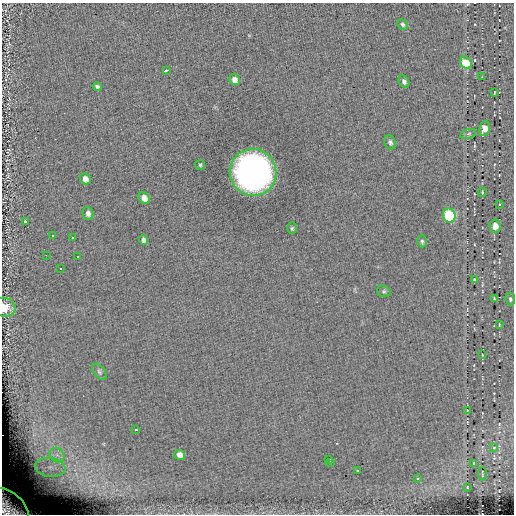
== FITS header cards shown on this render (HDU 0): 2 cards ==
NAXIS1  =                  512 / length of data axis 1
NAXIS2  =                  512 / length of data axis 2

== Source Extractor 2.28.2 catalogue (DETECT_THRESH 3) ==
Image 512 x 512 px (HDU 0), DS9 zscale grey, 1 PNG px = 1 image px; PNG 516 x 516 px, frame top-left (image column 1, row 512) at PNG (2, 3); each listed source drawn as its Kron ellipse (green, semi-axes under 4 px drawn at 4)
Background 0.109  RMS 4.9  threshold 14.7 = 3 sigma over >= 5 px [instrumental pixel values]
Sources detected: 51; all 51 listed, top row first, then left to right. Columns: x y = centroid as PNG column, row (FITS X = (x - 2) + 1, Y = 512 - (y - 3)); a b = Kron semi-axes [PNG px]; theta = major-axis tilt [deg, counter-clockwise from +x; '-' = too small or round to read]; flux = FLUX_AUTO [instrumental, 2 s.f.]
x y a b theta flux
402 24 6 4 -44 530
466 63 6 5 - 9900
166 70 4 3 - 850
482 77 2 2 - 180
235 80 6 5 - 1600
404 81 6 5 - 950
97 86 5 3 - 690
494 93 3 2 - 220
484 128 7 5 79 3500
468 134 8 5 14 710
390 142 7 5 -66 820
200 165 5 5 - 510
253 172 23 23 - 160000
85 179 6 5 - 1500
482 192 4 3 - 380
144 198 6 5 - 1800
499 204 4 2 - 250
88 213 6 5 - 1100
449 216 7 6 - 32000
25 222 3 3 - 1900
495 226 7 5 -84 2900
292 228 6 5 - 470
53 236 3 3 - 13000
73 237 3 3 - 13000
144 240 5 4 - 800
422 241 6 4 -73 600
46 255 2 2 - 13000
78 257 3 3 - 13000
61 269 3 3 - 13000
474 279 4 3 - 350
384 291 7 5 -20 530
494 299 4 3 - 320
510 299 6 5 - 630
4 307 11 9 -17 6000
499 324 4 2 - 220
482 355 2 2 - 250
99 372 9 5 -53 740
467 410 3 2 - 220
136 430 3 2 - 450
494 447 3 2 - 180
57 455 8 6 -45 1700
179 455 5 5 - 2000
328 459 3 2 - 330
330 462 3 2 - 430
474 463 4 2 - 270
50 467 15 9 -8 4600
358 471 3 3 - 820
482 474 6 2 -88 250
417 478 4 3 - 400
467 488 3 2 - 260
9 507 23 14 -43 11000
At the frame edge (FLAGS 8, measured only in part): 2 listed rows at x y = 4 307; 9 507